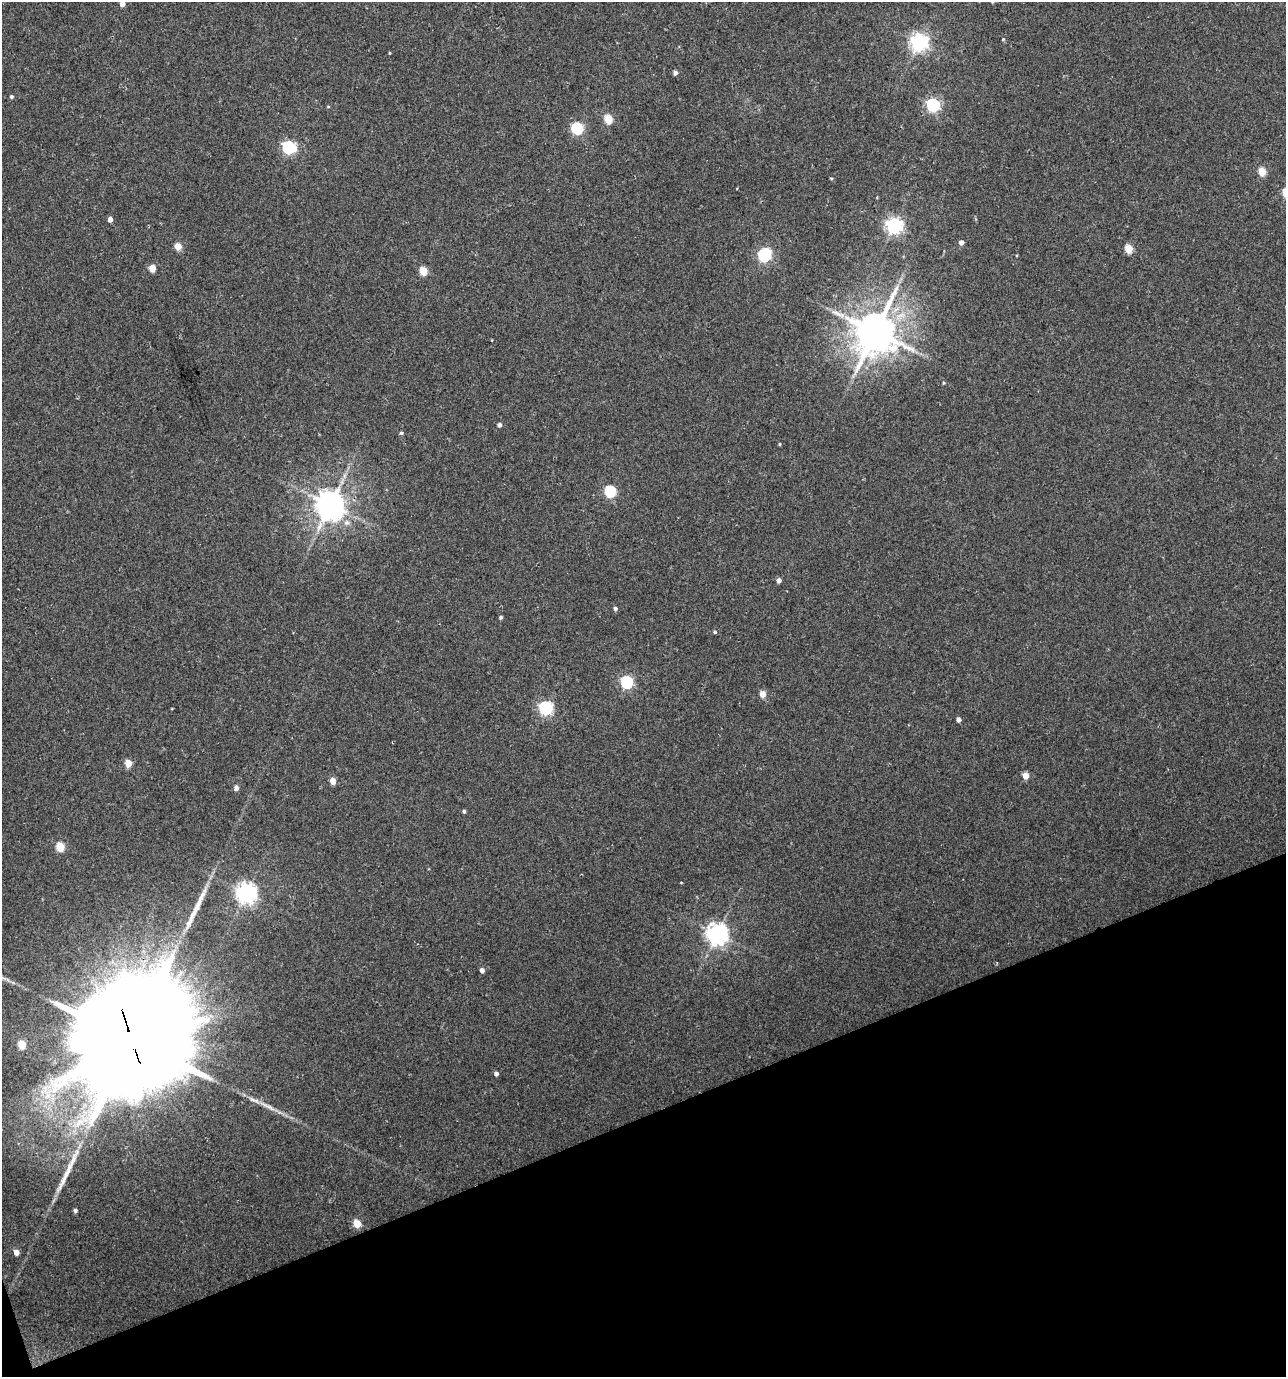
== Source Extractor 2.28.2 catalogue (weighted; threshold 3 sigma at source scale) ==
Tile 14 of 4 x 4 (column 2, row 4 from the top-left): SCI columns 1417-2700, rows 3-1377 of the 5346 x 5507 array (HDU 1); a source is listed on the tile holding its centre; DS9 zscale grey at full resolution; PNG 1288 x 1379 px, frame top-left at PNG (2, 2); no overlay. Shown black and unused: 19% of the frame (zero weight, under 3 of 4 exposures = <1% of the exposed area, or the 3 px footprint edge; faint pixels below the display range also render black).
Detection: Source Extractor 2.28.2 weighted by HDU 2 'WHT'; one run over the whole footprint, this tile lists its part. Background 0.0212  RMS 0.0066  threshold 0.0299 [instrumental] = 3 sigma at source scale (4.5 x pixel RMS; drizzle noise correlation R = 1.50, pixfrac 1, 0.0396/0.0396 arcsec/px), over >= 5 px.
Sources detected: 55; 1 long thin detection or spike segment (spike, bleed or trail) — not listed; the other 54 listed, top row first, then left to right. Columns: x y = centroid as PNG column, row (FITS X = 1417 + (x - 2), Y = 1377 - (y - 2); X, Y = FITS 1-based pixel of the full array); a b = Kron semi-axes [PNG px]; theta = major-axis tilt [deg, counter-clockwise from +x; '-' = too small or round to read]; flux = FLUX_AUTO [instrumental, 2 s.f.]
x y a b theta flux
992 2 4 3 - 0.81
122 4 4 4 - 5.4
1003 39 4 4 - 0.64
919 42 7 6 - 280
389 53 4 3 - 0.52
675 73 5 4 - 2.6
11 96 4 4 - 1.2
933 105 6 6 - 120
328 107 4 3 - 0.53
608 119 5 5 - 25
577 128 6 5 - 72
289 147 7 6 - 100
1262 172 5 5 - 18
831 178 4 3 - 0.7
110 219 4 4 - 4
894 226 6 6 - 220
961 242 4 4 - 3.7
178 246 5 4 - 13
1129 249 5 5 - 20
764 255 8 6 52 99
152 268 5 4 - 9.7
423 271 5 5 - 21
875 332 13 11 74 2500
943 383 5 3 - 0.64
499 425 5 4 - 2.1
401 433 5 4 - 1.1
779 444 4 3 - 0.72
610 491 6 5 - 68
330 505 9 8 - 1100
779 580 5 5 - 2.9
615 608 4 4 - 1.7
500 617 4 4 - 1.2
715 632 5 4 - 1
627 682 6 5 - 84
763 694 5 4 - 9.1
545 708 6 6 - 110
958 719 4 4 - 2.8
128 763 5 5 - 12
1025 776 5 4 - 8.7
333 781 5 4 - 8.8
236 788 5 4 - 3.1
464 811 4 4 - 1.3
60 847 5 5 - 23
246 893 7 7 - 400
198 904 57 7 65 17
717 934 8 7 - 440
482 970 4 4 - 3.2
132 1040 38 32 67 26000
22 1044 5 5 - 19
496 1073 4 4 - 2.3
267 1106 31 6 -27 8
75 1210 4 4 - 1.6
357 1223 5 5 - 17
16 1252 5 4 - 5.3
Overlapping masked pixels (flux is a lower limit): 1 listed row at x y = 132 1040
Isophote crosses this tile's border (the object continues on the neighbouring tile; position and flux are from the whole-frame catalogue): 2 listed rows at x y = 992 2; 122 4